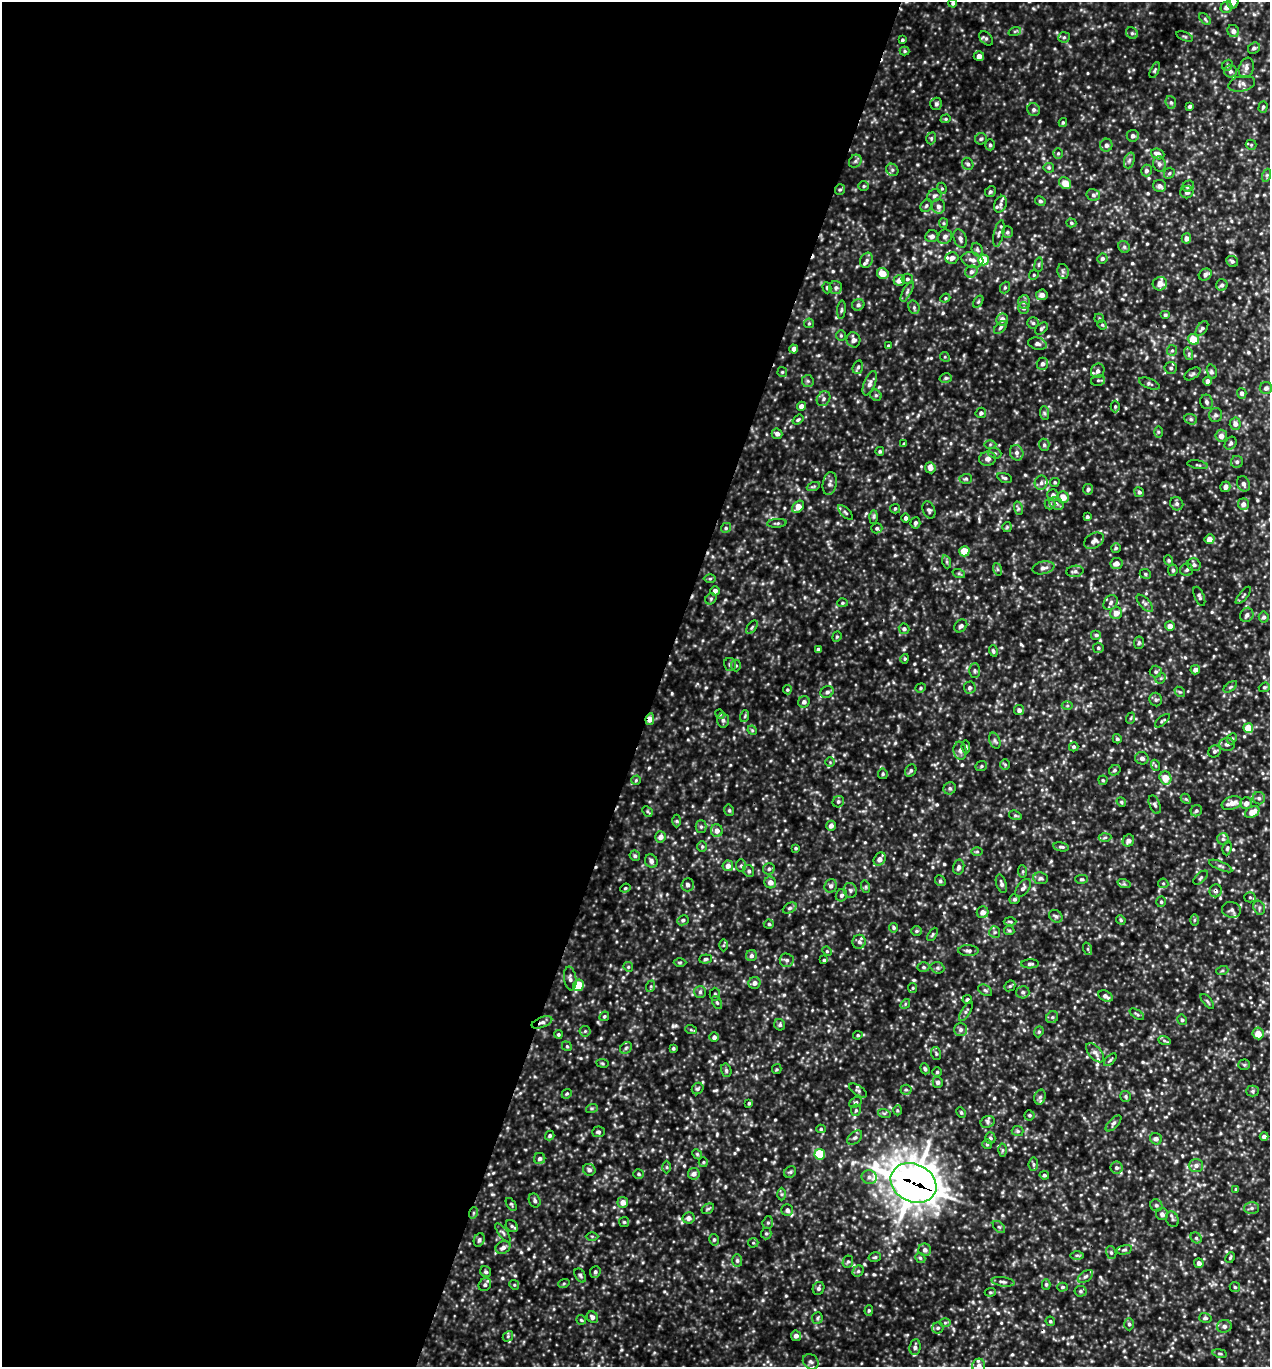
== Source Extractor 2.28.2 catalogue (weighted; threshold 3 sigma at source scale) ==
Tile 5 of 4 x 4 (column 1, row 2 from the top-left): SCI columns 137-1404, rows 2733-4097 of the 5499 x 5490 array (HDU 1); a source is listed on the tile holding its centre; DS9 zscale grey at full resolution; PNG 1272 x 1369 px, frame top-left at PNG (2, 2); each listed source drawn as its Kron ellipse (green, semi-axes under 4 px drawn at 4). Shown black and unused: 52% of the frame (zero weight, under 3 of 5 exposures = <1% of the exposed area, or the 3 px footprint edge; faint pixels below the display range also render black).
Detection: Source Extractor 2.28.2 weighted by HDU 2 'WHT'; one run over the whole footprint, this tile lists its part. Background 0.285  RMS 0.058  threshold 0.262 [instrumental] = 3 sigma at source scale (4.5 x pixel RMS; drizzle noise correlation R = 1.50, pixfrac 1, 0.05/0.05 arcsec/px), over >= 5 px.
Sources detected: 688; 3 cosmic-ray / hot-pixel residue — neither listed nor drawn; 16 inside a brighter listed object's ellipse — not listed separately; of the other 669, all 500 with FLUX_AUTO >= 7.44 (the completeness limit of this list) listed and drawn (169 fainter detections not listed), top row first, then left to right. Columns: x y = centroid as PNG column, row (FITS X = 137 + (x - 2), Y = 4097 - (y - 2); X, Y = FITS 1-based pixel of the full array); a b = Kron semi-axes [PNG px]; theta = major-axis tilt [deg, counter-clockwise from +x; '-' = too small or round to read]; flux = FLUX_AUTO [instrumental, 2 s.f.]
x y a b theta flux
953 3 4 4 - 12
1233 3 6 5 - 23
1226 7 6 5 - 28
1205 19 7 4 -47 9
1015 31 6 4 18 8.1
1233 31 6 5 - 22
1132 33 6 5 - 11
1185 36 9 3 -21 8
1064 37 5 5 - 9.7
986 38 8 5 -46 13
902 40 3 3 - 8.9
1254 48 6 5 - 13
905 51 5 4 - 8.1
979 56 5 5 - 33
1227 65 6 5 - 9.8
1246 68 10 7 71 26
1155 70 8 3 67 9.4
1230 71 6 6 - 18
1242 84 13 7 12 29
1171 102 6 5 - 11
936 104 6 6 - 13
1190 107 4 3 - 11
1263 107 6 4 73 9.9
1034 110 7 6 - 15
946 119 5 4 - 7.6
1063 122 4 3 - 8.6
1133 136 6 6 - 22
931 138 6 4 71 9.3
981 139 6 5 - 11
990 145 5 5 - 12
1106 145 6 6 - 20
1251 145 5 5 - 7.5
1058 153 5 4 - 8.6
1158 154 7 5 -22 35
1129 160 8 5 70 14
855 161 7 5 46 13
968 164 6 5 - 14
1159 164 7 6 - 18
1049 168 5 5 - 9.2
892 170 6 5 - 14
1146 171 6 5 - 17
1169 173 6 5 - 8.1
1267 175 6 4 71 11
1065 183 6 5 - 69
864 186 5 4 - 8.4
1160 186 6 6 - 24
1188 186 6 5 - 15
942 188 6 4 -69 8.6
840 189 5 5 - 9.1
990 192 6 5 - 10
1187 192 6 6 - 22
1093 195 7 6 - 16
934 196 8 6 37 15
1040 201 5 4 - 11
1000 204 9 6 67 19
926 206 7 5 58 11
938 206 7 6 - 24
943 223 5 4 - 7.6
1071 223 5 4 - 9
1007 232 6 5 - 11
999 233 13 5 77 20
932 236 6 6 - 26
945 237 7 7 - 21
960 238 9 6 -70 21
1186 238 5 5 - 29
1124 247 6 5 - 11
977 250 7 5 -69 14
952 258 6 5 - 28
1102 258 5 5 - 15
867 260 8 6 65 17
972 260 11 7 -15 37
983 260 5 5 - 200
1232 261 6 5 - 14
1039 265 7 3 82 8.2
971 272 6 5 - 18
1063 272 8 5 -78 15
883 274 6 5 - 69
1205 274 7 5 34 20
1034 275 5 4 - 7.6
907 279 6 5 - 12
899 280 5 5 - 38
1160 284 7 6 - 50
1222 285 6 5 - 15
827 288 6 4 -73 8.4
836 288 6 6 - 13
1005 288 6 4 69 9.2
907 291 11 3 63 15
1042 295 6 5 - 31
945 298 5 4 - 8
978 302 6 4 58 8.2
1024 302 7 6 - 15
858 305 6 5 - 16
914 307 7 5 -72 12
1024 308 6 5 - 15
841 310 9 3 85 9.6
1165 315 5 4 - 8.4
1099 318 5 4 - 7.6
1002 319 6 6 - 37
809 323 5 4 - 8.2
1033 323 6 5 - 12
1102 325 5 4 - 7.8
1000 327 8 5 45 12
1041 328 7 4 42 12
1202 329 8 5 53 13
841 336 5 4 - 7.6
1193 339 6 5 - 110
853 340 7 7 - 29
1037 344 9 6 -14 20
888 346 4 3 - 10
794 349 4 4 - 31
1172 350 5 5 - 9.4
1189 354 6 4 -73 9.3
945 357 5 4 - 7.5
1042 364 6 5 - 20
858 367 7 5 72 12
1171 368 6 6 - 16
1098 371 7 6 - 22
782 372 5 5 - 7.8
1212 372 7 5 -75 12
1192 374 9 5 32 12
946 378 6 5 - 11
1098 380 7 5 11 11
808 381 6 5 - 11
1208 381 4 4 - 24
870 383 13 5 69 24
1149 383 11 5 -21 14
1266 388 6 6 - 18
1242 393 5 4 - 19
876 395 6 5 - 9.9
824 399 8 6 57 18
1207 402 7 6 - 16
801 406 4 4 - 33
1115 406 6 4 90 9.4
981 413 5 5 - 16
1044 413 7 4 -88 11
1216 415 7 6 - 15
1191 419 6 5 - 12
798 420 6 4 36 9.3
1235 424 6 5 - 31
1158 432 6 4 90 8.4
777 434 5 5 - 20
1221 436 6 6 - 36
1231 443 7 5 56 14
904 444 4 3 - 11
990 444 6 4 1 8.9
1044 445 6 5 - 12
880 451 4 4 - 10
995 453 7 5 -19 12
1017 453 8 6 -67 22
988 459 8 7 - 27
1237 462 6 6 - 14
1198 465 10 3 -9 9.1
930 468 5 5 - 35
1005 478 7 4 -18 12
966 479 6 5 - 10
1055 482 5 4 - 9
1041 483 7 6 - 19
830 484 12 7 80 23
1243 484 8 6 -67 22
813 487 7 4 19 8.5
1225 487 5 5 - 26
1088 489 5 5 - 14
1139 492 5 4 - 14
1053 495 6 5 - 22
1063 497 6 5 - 60
1050 504 5 5 - 11
1056 504 8 5 -35 16
1177 504 7 6 - 15
1243 504 6 5 - 29
798 507 7 5 47 63
1018 508 7 4 -73 11
895 509 5 4 - 8.2
929 510 9 6 -70 17
846 513 10 4 -45 12
874 517 7 4 89 10
1087 517 4 3 - 11
906 518 5 4 - 14
777 523 9 4 4 10
915 523 6 5 - 14
1007 527 5 5 - 8.2
726 528 5 4 - 9.8
877 528 5 5 - 11
1209 539 5 5 - 40
1094 541 11 7 29 27
1116 548 5 5 - 7.8
964 551 5 5 - 130
1169 560 5 4 - 8.8
947 562 6 4 -72 11
1116 564 6 5 - 32
1194 565 7 6 - 15
1043 568 11 6 12 26
997 569 6 4 -71 9.9
1173 570 6 5 - 12
1187 570 6 6 - 14
1075 571 8 5 7 17
959 574 6 4 -19 9.4
1145 574 6 4 -23 9
710 579 6 4 1 8.5
715 591 4 4 - 20
1243 595 11 3 50 10
1199 596 10 5 -67 14
711 599 6 5 - 8.8
842 603 5 4 - 8.2
1111 603 8 6 50 18
1145 603 11 5 -47 18
1116 613 6 6 - 46
1247 615 7 6 - 21
1264 617 5 5 - 15
961 626 7 5 44 17
1170 626 5 5 - 39
752 627 8 4 55 9.9
904 629 5 5 - 16
1096 635 5 5 - 12
837 637 5 4 - 7.6
1139 643 6 5 - 10
1098 648 5 5 - 10
818 650 4 4 - 23
993 651 6 4 -72 12
905 659 5 4 - 8.1
730 665 7 6 - 15
736 666 6 5 - 9.1
1195 670 5 4 - 27
975 671 7 5 -89 13
1156 672 6 6 - 11
1161 678 6 4 43 9.2
970 687 6 6 - 14
1230 687 8 4 36 9.3
1264 687 6 4 21 8.6
921 688 5 4 - 8.4
787 690 5 4 - 8.1
827 692 7 5 25 17
1180 692 6 4 -40 8.9
1156 699 7 6 - 13
804 702 6 5 - 17
1067 706 5 3 - 7.6
1019 710 5 5 - 23
720 714 5 4 - 7.8
745 716 6 3 72 7.8
1131 718 6 3 70 7.5
650 719 6 4 81 39
723 720 7 6 - 16
1162 721 9 3 40 8.8
1248 728 5 4 - 120
752 730 5 4 - 7.7
1117 739 5 4 - 9.4
1232 739 6 4 68 8.5
995 741 8 5 -70 13
1227 744 7 6 - 20
966 747 6 4 -82 9.5
1074 747 4 4 - 12
960 751 9 6 -82 22
1215 751 6 5 - 12
1142 758 7 6 - 18
830 762 5 5 - 7.6
1005 764 5 5 - 8
1155 765 5 3 - 7.9
981 766 6 5 - 9.7
1115 770 6 5 - 11
911 771 6 5 - 11
883 774 5 5 - 9.5
1165 778 6 6 - 82
636 780 5 4 - 7.9
1103 780 5 4 - 7.9
950 788 6 6 - 13
1259 798 6 6 - 16
1186 799 6 4 -44 8.7
838 802 6 5 - 11
1121 802 5 4 - 8.1
1232 803 10 6 18 41
1246 803 6 6 - 32
1155 804 9 5 -68 16
729 810 6 4 -76 10
647 811 6 4 -47 8.4
1196 811 6 5 - 11
1252 812 8 5 27 64
1015 815 6 4 -17 9.2
677 821 6 4 90 8.9
831 826 5 4 - 28
701 827 6 5 - 12
717 831 6 6 - 35
661 837 5 5 - 33
1105 837 6 4 3 9
1223 839 6 6 - 14
1128 841 6 5 - 26
702 846 5 4 - 9.6
1061 847 8 4 -10 13
796 848 4 3 - 8
1227 848 7 4 81 9.9
977 851 6 4 0 7.8
635 856 5 5 - 12
880 859 7 5 55 33
651 861 7 6 - 21
728 866 5 5 - 33
741 866 6 5 - 10
1221 866 12 4 -23 14
959 867 7 5 78 18
769 869 6 5 - 14
749 871 6 5 - 13
1023 871 6 4 -85 9.1
1041 878 7 6 - 16
1201 878 9 4 42 13
1082 879 6 4 -1 9.5
940 881 6 5 - 10
770 882 6 5 - 37
1163 883 5 5 - 8.3
1001 884 9 5 -72 19
1124 884 7 4 -18 11
688 885 6 6 - 19
831 886 7 6 - 19
866 887 6 4 -72 8.1
625 888 5 4 - 7.5
1023 888 10 6 53 22
850 890 7 6 - 14
1216 891 6 6 - 16
841 895 6 5 - 15
1250 897 5 5 - 9.8
1014 899 5 5 - 14
1161 902 5 4 - 10
790 908 7 5 26 13
1259 908 7 5 -72 14
1231 910 9 8 - 17
983 912 6 6 - 36
1056 916 7 6 - 15
683 920 6 5 - 13
1121 920 5 4 - 7.7
1194 920 6 4 89 8.6
1010 922 6 4 -2 8.7
769 924 5 4 - 9.3
894 928 5 4 - 9.5
1009 930 5 4 - 8.7
916 931 5 5 - 8.9
995 932 6 5 - 11
932 934 7 4 59 8.6
859 942 7 6 - 18
723 945 6 4 88 8.2
1088 949 6 4 -71 8.3
827 951 5 4 - 7.6
968 951 10 5 -1 17
751 956 5 5 - 19
705 959 6 4 6 11
787 960 7 6 - 19
824 960 4 4 - 7.4
680 962 6 4 1 8.5
1030 964 9 4 2 14
628 967 5 4 - 8.1
924 967 6 5 - 11
937 968 7 5 -20 12
1222 971 6 4 19 8.1
570 979 12 6 -82 22
754 983 6 6 - 25
578 985 6 5 - 160
651 986 6 4 72 8.2
1010 986 6 4 44 9.2
913 988 5 4 - 8
985 990 7 5 -30 11
700 992 6 6 - 14
1023 992 6 6 - 15
715 994 6 5 - 9.5
1105 996 8 5 -27 25
967 999 5 4 - 11
1207 1001 9 3 -50 9.6
717 1002 7 4 -62 8.9
905 1004 5 4 - 7.8
966 1011 11 4 58 13
1137 1014 8 3 -33 10
604 1016 5 4 - 9
1052 1017 6 5 - 12
1182 1020 5 4 - 12
542 1022 11 5 22 24
780 1025 6 5 - 13
961 1029 7 6 - 17
691 1030 6 4 -19 7.6
585 1031 5 5 - 9
1039 1032 5 4 - 9.1
1258 1033 6 5 - 65
558 1034 4 4 - 9.2
858 1035 5 4 - 8.6
714 1037 5 4 - 20
1164 1040 6 4 -20 11
567 1046 5 4 - 8.2
626 1048 6 5 - 10
673 1048 4 4 - 8.6
1095 1053 11 6 -49 25
936 1054 6 5 - 9.9
1110 1060 8 3 45 8.9
602 1063 6 4 -8 7.9
1244 1065 6 5 - 8.7
777 1069 5 4 - 7.5
925 1069 6 4 -69 10
726 1070 7 5 -76 11
937 1072 5 4 - 8.2
938 1082 5 5 - 16
698 1088 6 5 - 12
858 1090 10 5 -34 14
906 1090 5 5 - 9.5
1253 1091 6 5 - 12
567 1094 5 4 - 7.9
1126 1096 5 5 - 9.8
1040 1097 7 5 73 14
856 1102 6 5 - 11
749 1103 4 3 - 9.5
592 1108 6 4 18 8.4
856 1110 6 5 - 9.3
897 1110 5 3 - 7.5
884 1113 6 4 -18 9.3
961 1113 5 4 - 8.1
1029 1115 5 5 - 9.7
988 1122 7 5 23 15
1113 1123 10 4 45 16
821 1129 5 4 - 8.7
1018 1131 6 5 - 10
598 1132 6 5 - 12
550 1136 5 4 - 12
1264 1136 4 4 - 19
855 1138 9 5 42 16
990 1138 6 5 - 14
1156 1139 6 5 - 20
987 1144 5 5 - 8.4
1002 1150 6 4 90 9
697 1154 5 4 - 8.3
820 1154 5 5 - 280
540 1158 6 5 - 17
703 1162 5 4 - 7.7
1033 1164 6 4 84 11
1196 1165 7 6 - 24
667 1167 6 4 -89 8.7
1116 1168 6 6 - 18
589 1170 6 6 - 19
790 1172 6 5 - 11
639 1174 5 5 - 10
694 1174 6 5 - 26
1044 1175 5 4 - 12
869 1177 8 7 - 24
914 1183 24 19 -25 9400
1236 1189 4 4 - 7.7
781 1194 6 4 90 10
535 1201 7 5 -65 15
623 1202 5 5 - 39
511 1204 7 3 -54 7.5
1156 1205 6 5 - 13
1251 1208 7 6 - 17
708 1209 7 4 30 9.7
787 1210 6 6 - 21
473 1213 6 3 72 7.8
1162 1214 6 6 - 21
689 1218 6 6 - 25
1172 1219 8 6 -70 14
624 1222 5 5 - 7.7
768 1223 6 5 - 11
512 1226 6 5 - 12
999 1227 7 4 -44 11
503 1233 11 3 -54 12
766 1233 6 5 - 9.7
592 1236 6 4 -1 8.1
1196 1238 6 5 - 11
479 1240 7 5 65 13
714 1240 6 4 -77 11
753 1243 5 5 - 7.6
503 1247 8 6 26 22
925 1250 6 6 - 25
1124 1250 8 4 13 11
1111 1252 6 5 - 11
1077 1255 6 4 -1 11
875 1257 6 5 - 9.6
920 1258 5 4 - 9.9
1230 1258 6 4 63 8.2
737 1261 6 5 - 14
848 1262 6 5 - 11
1199 1263 5 4 - 28
858 1271 6 5 - 10
486 1272 6 5 - 11
595 1272 6 5 - 13
580 1275 7 5 -60 12
1085 1276 8 5 35 16
1003 1282 11 4 -8 17
564 1283 6 3 19 7.5
1046 1284 5 4 - 9.4
485 1285 7 5 52 14
514 1285 5 4 - 7.7
1062 1287 5 4 - 8.6
1235 1287 5 5 - 10
818 1288 6 5 - 14
1080 1291 6 5 - 11
990 1292 5 4 - 7.5
869 1310 5 4 - 8.8
592 1317 6 5 - 21
817 1318 6 5 - 11
1205 1318 6 5 - 12
581 1320 5 4 - 7.9
1050 1321 5 4 - 8.2
945 1323 6 4 1 8
1129 1324 6 5 - 13
1224 1326 7 6 - 20
938 1328 6 5 - 12
508 1336 6 4 48 9.6
796 1336 5 5 - 27
915 1347 8 5 84 20
1220 1353 7 3 -9 8.4
811 1362 8 7 - 20
979 1366 7 6 - 26
Overlapping masked pixels (flux is a lower limit): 5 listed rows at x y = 650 719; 1216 891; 542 1022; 914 1183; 473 1213
Isophote crosses this tile's border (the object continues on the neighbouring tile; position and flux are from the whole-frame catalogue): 3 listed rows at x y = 1233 3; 811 1362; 979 1366
Unlisted compact peaks at least as high as the median listed source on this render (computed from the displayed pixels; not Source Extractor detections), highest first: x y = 673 1026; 1073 822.